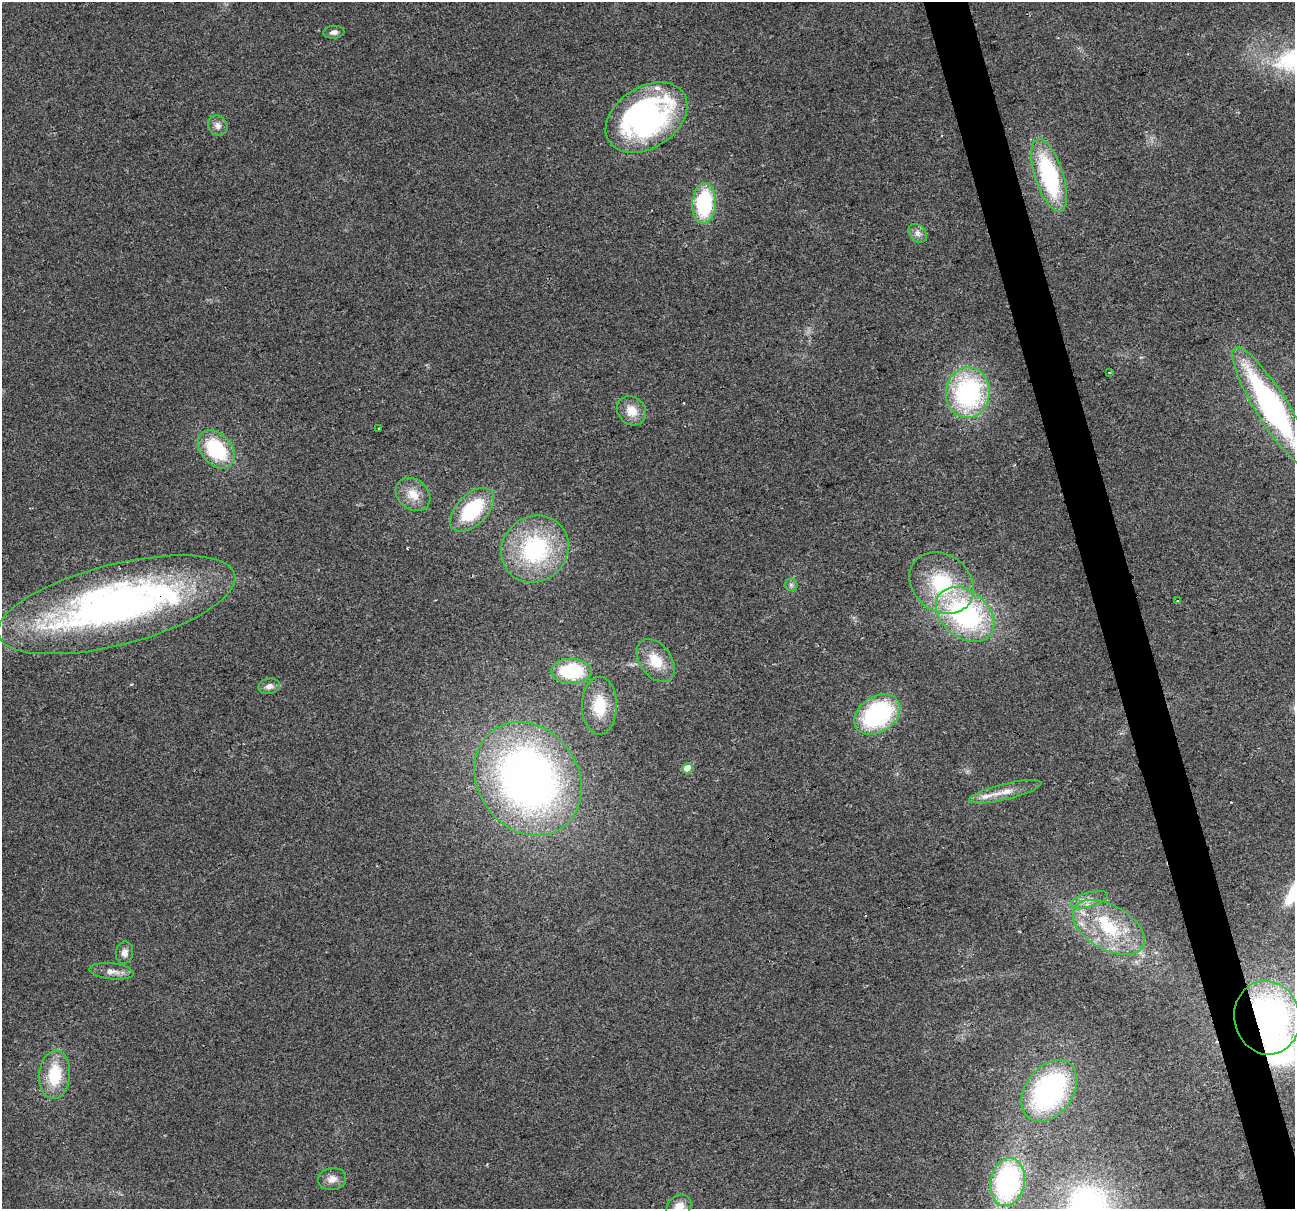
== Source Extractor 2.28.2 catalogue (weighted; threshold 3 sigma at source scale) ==
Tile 6 of 4 x 4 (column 2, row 2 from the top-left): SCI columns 1294-2586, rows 2513-3719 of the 5173 x 4973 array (HDU 1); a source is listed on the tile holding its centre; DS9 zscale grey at full resolution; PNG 1297 x 1211 px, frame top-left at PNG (2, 2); each listed source drawn as its Kron ellipse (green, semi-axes under 4 px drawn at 4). Shown black and unused: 3% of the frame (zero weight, under 2 of 3 exposures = <1% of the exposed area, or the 3 px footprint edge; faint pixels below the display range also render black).
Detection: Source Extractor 2.28.2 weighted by HDU 2 'WHT'; one run over the whole footprint, this tile lists its part. Background 0.0557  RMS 0.0074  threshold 0.0334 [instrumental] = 3 sigma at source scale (4.5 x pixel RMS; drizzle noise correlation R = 1.50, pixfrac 1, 0.0396/0.0396 arcsec/px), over >= 5 px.
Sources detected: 46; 3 cosmic-ray / hot-pixel residue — neither listed nor drawn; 5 inside a brighter listed object's ellipse — not listed separately; the other 38 listed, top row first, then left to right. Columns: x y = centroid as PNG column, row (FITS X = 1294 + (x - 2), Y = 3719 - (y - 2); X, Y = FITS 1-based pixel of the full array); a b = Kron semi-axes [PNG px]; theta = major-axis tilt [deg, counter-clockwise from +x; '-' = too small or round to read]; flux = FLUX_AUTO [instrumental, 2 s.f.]
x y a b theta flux
334 32 10 6 5 2.9
646 118 44 30 33 210
218 125 11 9 -54 4.4
1049 175 38 14 -72 89
704 203 20 12 86 60
918 233 11 8 -47 3.7
1109 372 2 2 - 0.64
968 393 25 22 84 120
1272 407 69 16 -58 190
632 411 15 13 -45 12
379 429 3 2 - 0.66
216 449 22 15 -47 54
413 494 19 15 -40 13
472 510 27 15 45 50
535 549 35 32 45 89
942 583 34 28 -39 56
791 585 6 6 - 1.8
1178 601 3 3 - 0.9
116 605 122 40 14 380
965 614 32 23 -40 140
656 661 24 16 -54 19
571 671 20 12 -1 48
269 686 11 7 12 4.4
599 706 29 17 90 25
877 714 25 18 34 93
687 768 5 5 - 17
528 779 60 50 -55 430
1005 792 37 8 14 11
1089 900 19 7 15 6.5
1109 927 39 22 -30 50
125 953 11 8 82 4.5
111 971 22 8 -6 6.7
1267 1018 37 33 -78 260
55 1075 24 15 85 30
1049 1091 34 23 54 150
332 1179 14 11 9 6.2
1008 1182 24 17 80 130
679 1207 13 11 44 9.6
Overlapping masked pixels (flux is a lower limit): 3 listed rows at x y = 116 605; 1109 927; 1267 1018
Isophote crosses this tile's border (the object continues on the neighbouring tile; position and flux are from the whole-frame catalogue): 2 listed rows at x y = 1272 407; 679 1207
Unlisted compact peaks at least as high as the median listed source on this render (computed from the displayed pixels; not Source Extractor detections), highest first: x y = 407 548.